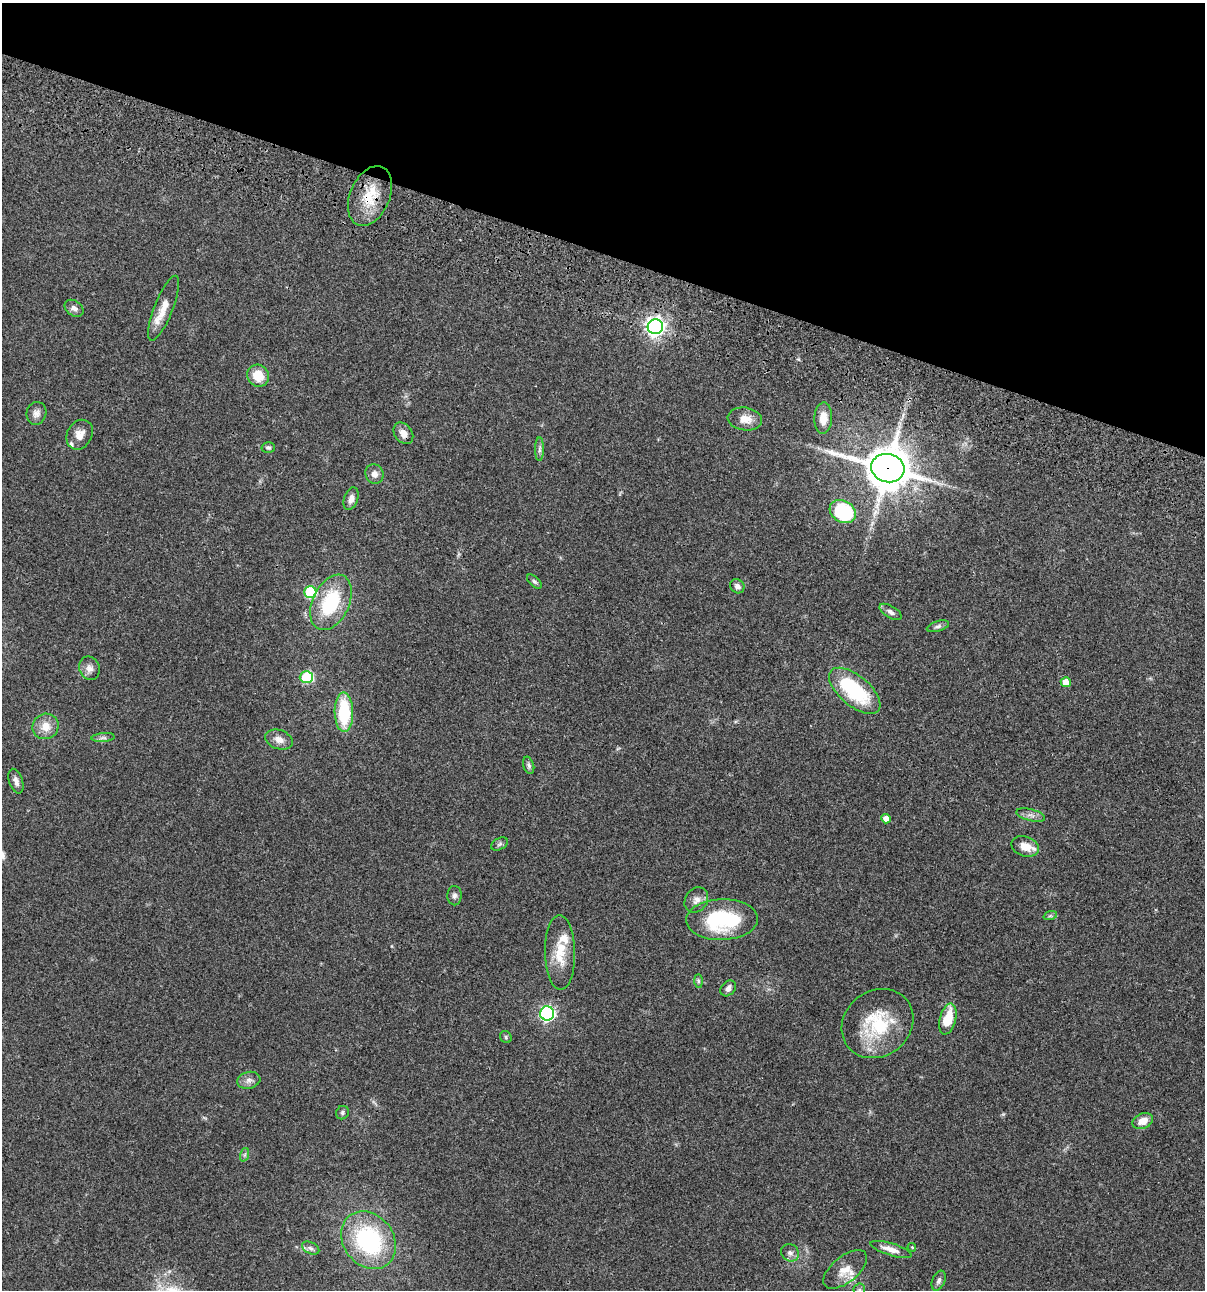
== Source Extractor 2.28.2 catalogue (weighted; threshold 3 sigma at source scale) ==
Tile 2 of 4 x 4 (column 2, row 1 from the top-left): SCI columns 1438-2640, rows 3985-5272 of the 5405 x 5390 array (HDU 1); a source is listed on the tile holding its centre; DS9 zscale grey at full resolution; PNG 1207 x 1292 px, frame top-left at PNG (2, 3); each listed source drawn as its Kron ellipse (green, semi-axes under 4 px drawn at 4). Shown black and unused: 20% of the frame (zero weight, under 3 of 4 exposures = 9% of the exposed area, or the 3 px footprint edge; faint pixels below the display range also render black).
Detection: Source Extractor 2.28.2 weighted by HDU 2 'WHT'; one run over the whole footprint, this tile lists its part. Background 0.0473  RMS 0.0054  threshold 0.0244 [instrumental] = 3 sigma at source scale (4.5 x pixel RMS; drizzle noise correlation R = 1.50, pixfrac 1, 0.05/0.05 arcsec/px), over >= 5 px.
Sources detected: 64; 1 inside a brighter object's white glare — neither listed nor drawn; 4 inside a brighter listed object's ellipse — not listed separately; the other 59 listed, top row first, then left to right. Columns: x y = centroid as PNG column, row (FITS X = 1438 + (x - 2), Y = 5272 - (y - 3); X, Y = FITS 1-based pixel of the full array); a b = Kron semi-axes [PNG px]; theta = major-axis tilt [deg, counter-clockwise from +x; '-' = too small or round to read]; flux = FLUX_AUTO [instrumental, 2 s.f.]
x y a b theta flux
370 196 31 20 66 18
74 308 10 7 -35 2.4
164 308 34 9 68 8.6
655 327 7 7 - 280
258 376 11 10 - 9.6
36 413 11 10 - 2.8
823 418 15 9 87 6.9
745 419 17 11 -7 6.6
403 433 12 8 -53 3.9
80 435 16 12 60 5.4
268 448 7 5 -3 1.2
540 449 12 4 90 1.5
888 468 17 14 -15 1700
374 474 10 9 - 3.1
351 499 11 7 71 3.3
843 511 14 10 -29 44
534 581 9 5 -41 1.1
737 586 7 6 - 2.4
310 592 6 6 - 33
331 602 29 18 64 32
891 612 12 6 -31 2.1
938 626 11 5 17 1.5
89 668 12 10 -68 3.4
306 677 6 6 - 26
1066 682 5 5 - 6.6
855 691 31 15 -40 38
344 712 20 9 -89 29
46 726 13 12 - 7
103 738 11 4 4 1.6
279 740 14 9 -19 4.1
529 765 9 5 -72 1.3
16 781 13 6 -72 2.5
1031 815 14 6 -14 2.6
886 819 5 4 - 4.5
500 844 9 5 27 1.2
1025 846 14 10 -18 6.7
454 896 9 7 88 1.7
696 900 13 11 55 3.5
1050 916 7 4 18 0.88
722 920 36 20 2 45
560 952 37 15 -89 14
698 981 7 4 -89 0.98
728 988 9 6 50 2.4
547 1013 7 7 - 110
948 1019 16 8 76 13
877 1024 37 32 38 33
506 1037 6 5 - 0.89
249 1080 12 8 14 2.7
342 1113 7 6 - 1.1
1143 1121 10 7 24 5.5
244 1155 7 4 71 0.88
368 1240 31 25 -52 63
912 1247 4 3 - 0.57
311 1248 9 5 -27 1.7
891 1249 21 6 -17 5.1
790 1253 9 8 - 2.4
845 1269 26 13 39 7.3
939 1281 10 6 68 1.8
859 1290 6 6 - 1.1
Overlapping masked pixels (flux is a lower limit): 2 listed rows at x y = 370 196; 888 468
Isophote crosses this tile's border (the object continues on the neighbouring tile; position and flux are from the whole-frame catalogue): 1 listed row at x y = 859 1290